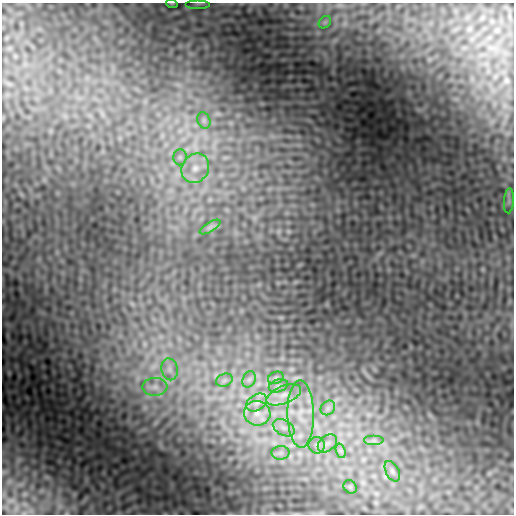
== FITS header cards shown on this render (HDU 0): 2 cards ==
NAXIS1  =                  512
NAXIS2  =                  512

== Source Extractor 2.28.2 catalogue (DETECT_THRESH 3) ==
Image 512 x 512 px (HDU 0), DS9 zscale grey, 1 PNG px = 1 image px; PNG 516 x 516 px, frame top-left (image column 1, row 512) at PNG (2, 3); each listed source drawn as its Kron ellipse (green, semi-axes under 4 px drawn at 4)
Background -1.65e-04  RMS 0.0046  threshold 0.0139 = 3 sigma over >= 5 px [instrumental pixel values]
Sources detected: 27; all 27 listed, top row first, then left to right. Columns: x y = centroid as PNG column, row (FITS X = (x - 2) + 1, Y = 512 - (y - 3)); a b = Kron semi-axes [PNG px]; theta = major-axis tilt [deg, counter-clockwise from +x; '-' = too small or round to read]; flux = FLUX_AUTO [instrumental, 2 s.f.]
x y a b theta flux
172 4 6 3 -18 0.26
198 4 12 2 0 0.62
325 22 7 5 45 0.66
204 120 8 6 -70 0.96
180 157 8 6 90 0.97
195 168 15 13 57 5
509 201 12 5 86 1
210 227 12 4 32 1.2
170 369 11 8 -78 1.9
276 378 8 6 20 0.79
249 379 8 6 68 1.1
224 380 8 6 21 1.1
278 386 10 6 19 1
155 387 12 9 3 2.4
284 395 18 9 22 3.8
257 402 11 8 33 2.1
328 408 8 6 46 1.2
257 413 13 12 - 4.1
301 414 34 13 -88 10
284 428 11 7 -28 2
374 440 10 5 0 1.2
327 443 11 7 39 1.8
317 445 8 8 - 1.4
341 451 7 4 -71 0.85
280 453 9 7 0 1.3
392 471 11 6 -61 1
350 487 7 6 - 0.58
At the frame edge (FLAGS 8, measured only in part): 1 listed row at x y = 172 4